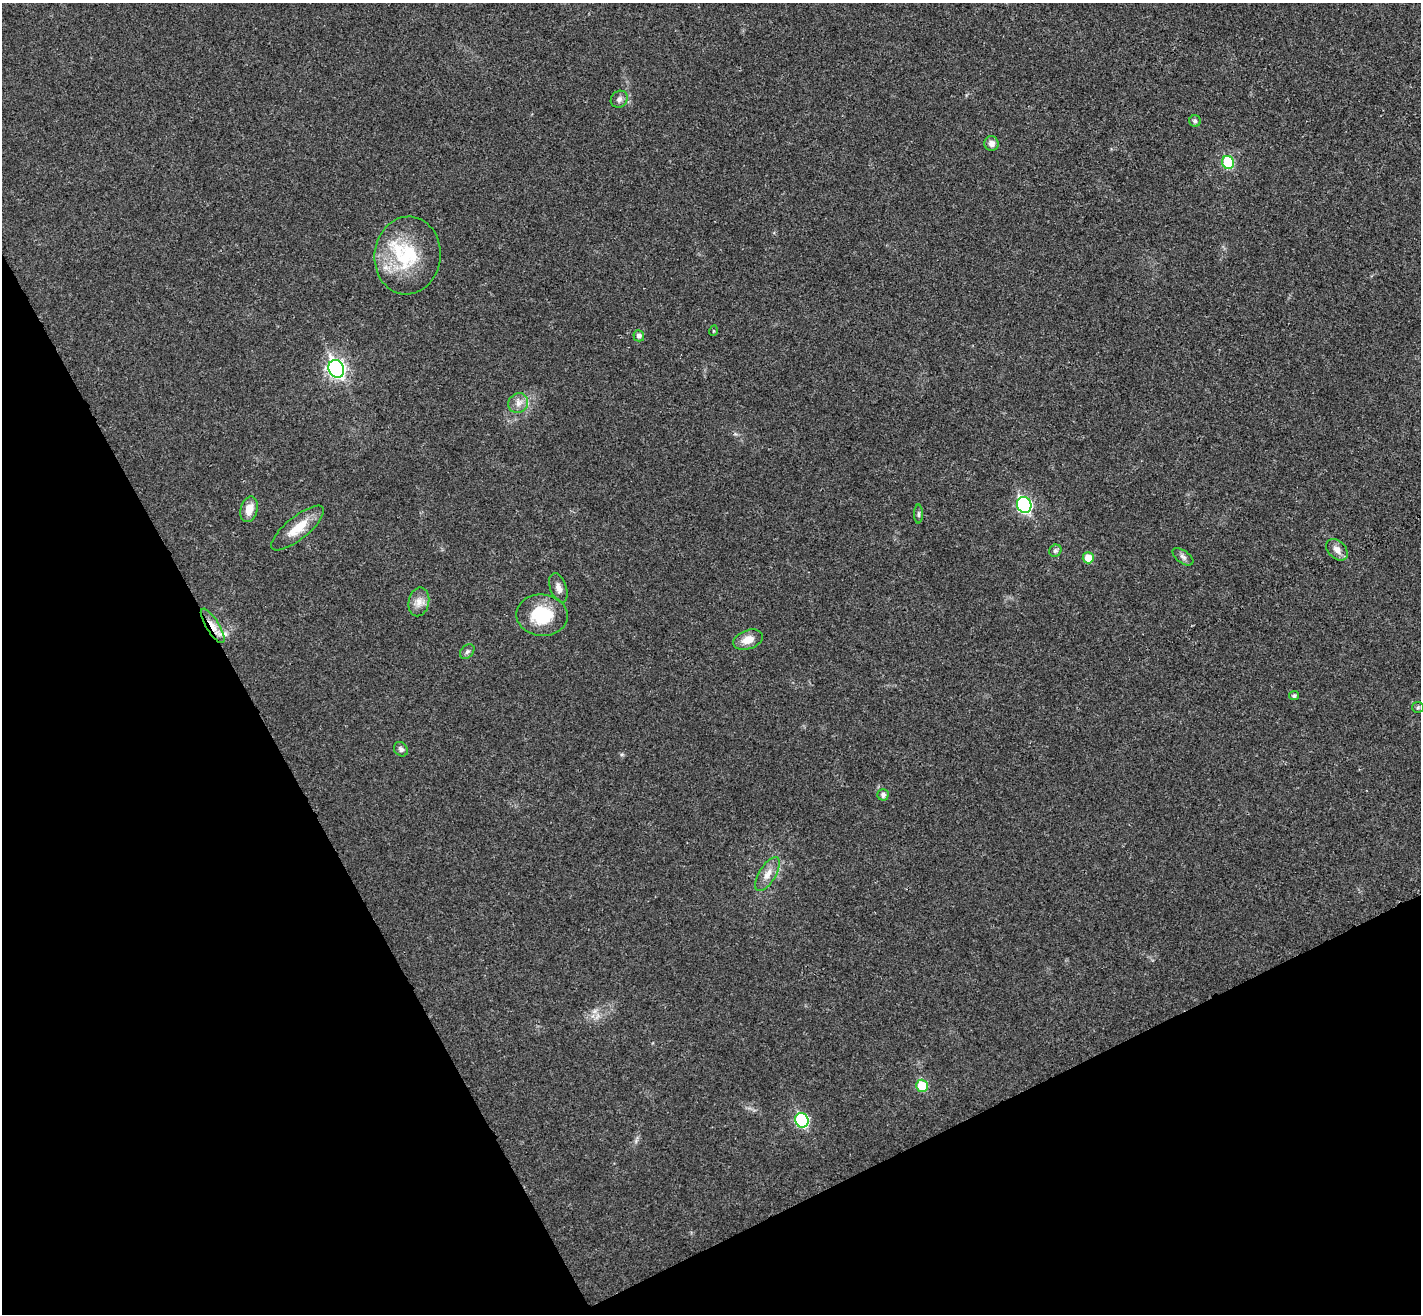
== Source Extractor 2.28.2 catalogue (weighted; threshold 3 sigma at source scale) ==
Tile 14 of 4 x 4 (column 2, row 4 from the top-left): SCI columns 1467-2885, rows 183-1494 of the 5773 x 5744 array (HDU 1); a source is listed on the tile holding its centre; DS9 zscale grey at full resolution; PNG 1423 x 1316 px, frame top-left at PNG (2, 3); each listed source drawn as its Kron ellipse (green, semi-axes under 4 px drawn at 4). Shown black and unused: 26% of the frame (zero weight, under 3 of 4 exposures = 5% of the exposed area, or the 3 px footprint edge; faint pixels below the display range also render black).
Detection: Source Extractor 2.28.2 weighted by HDU 2 'WHT'; one run over the whole footprint, this tile lists its part. Background 0.0436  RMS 0.0048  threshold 0.0217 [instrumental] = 3 sigma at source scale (4.5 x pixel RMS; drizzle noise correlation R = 1.50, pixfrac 1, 0.05/0.05 arcsec/px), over >= 5 px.
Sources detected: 33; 3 inside a brighter listed object's ellipse — not listed separately; the other 30 listed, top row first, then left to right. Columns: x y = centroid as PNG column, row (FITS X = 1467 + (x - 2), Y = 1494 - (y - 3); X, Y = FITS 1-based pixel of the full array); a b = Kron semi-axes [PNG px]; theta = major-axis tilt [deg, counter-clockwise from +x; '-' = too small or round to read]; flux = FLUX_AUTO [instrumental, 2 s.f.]
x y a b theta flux
619 99 9 8 - 1.8
1195 121 5 5 - 0.92
991 144 7 7 - 2.9
1228 162 6 6 - 29
407 255 39 33 84 32
713 331 5 3 - 0.4
639 336 6 5 - 1.9
336 369 9 7 -65 160
518 403 10 9 - 3.4
1024 505 8 7 - 84
249 509 13 8 76 5.5
918 514 9 4 90 0.97
298 528 32 11 39 10
1337 550 12 8 -45 3.6
1055 551 6 5 - 1.2
1183 557 12 6 -36 1.7
1088 558 5 5 - 7.7
558 588 15 8 -70 3.1
419 602 14 10 78 4.2
542 615 26 20 -4 20
213 626 20 6 -58 5.2
748 640 15 9 19 5.6
467 651 8 6 48 1.3
1294 696 5 4 - 1.1
1418 707 6 5 - 0.74
401 749 8 6 -48 1.6
883 795 5 5 - 1.8
768 874 19 8 58 4.7
922 1086 6 6 - 15
802 1120 7 6 - 45
Overlapping masked pixels (flux is a lower limit): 1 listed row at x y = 213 626